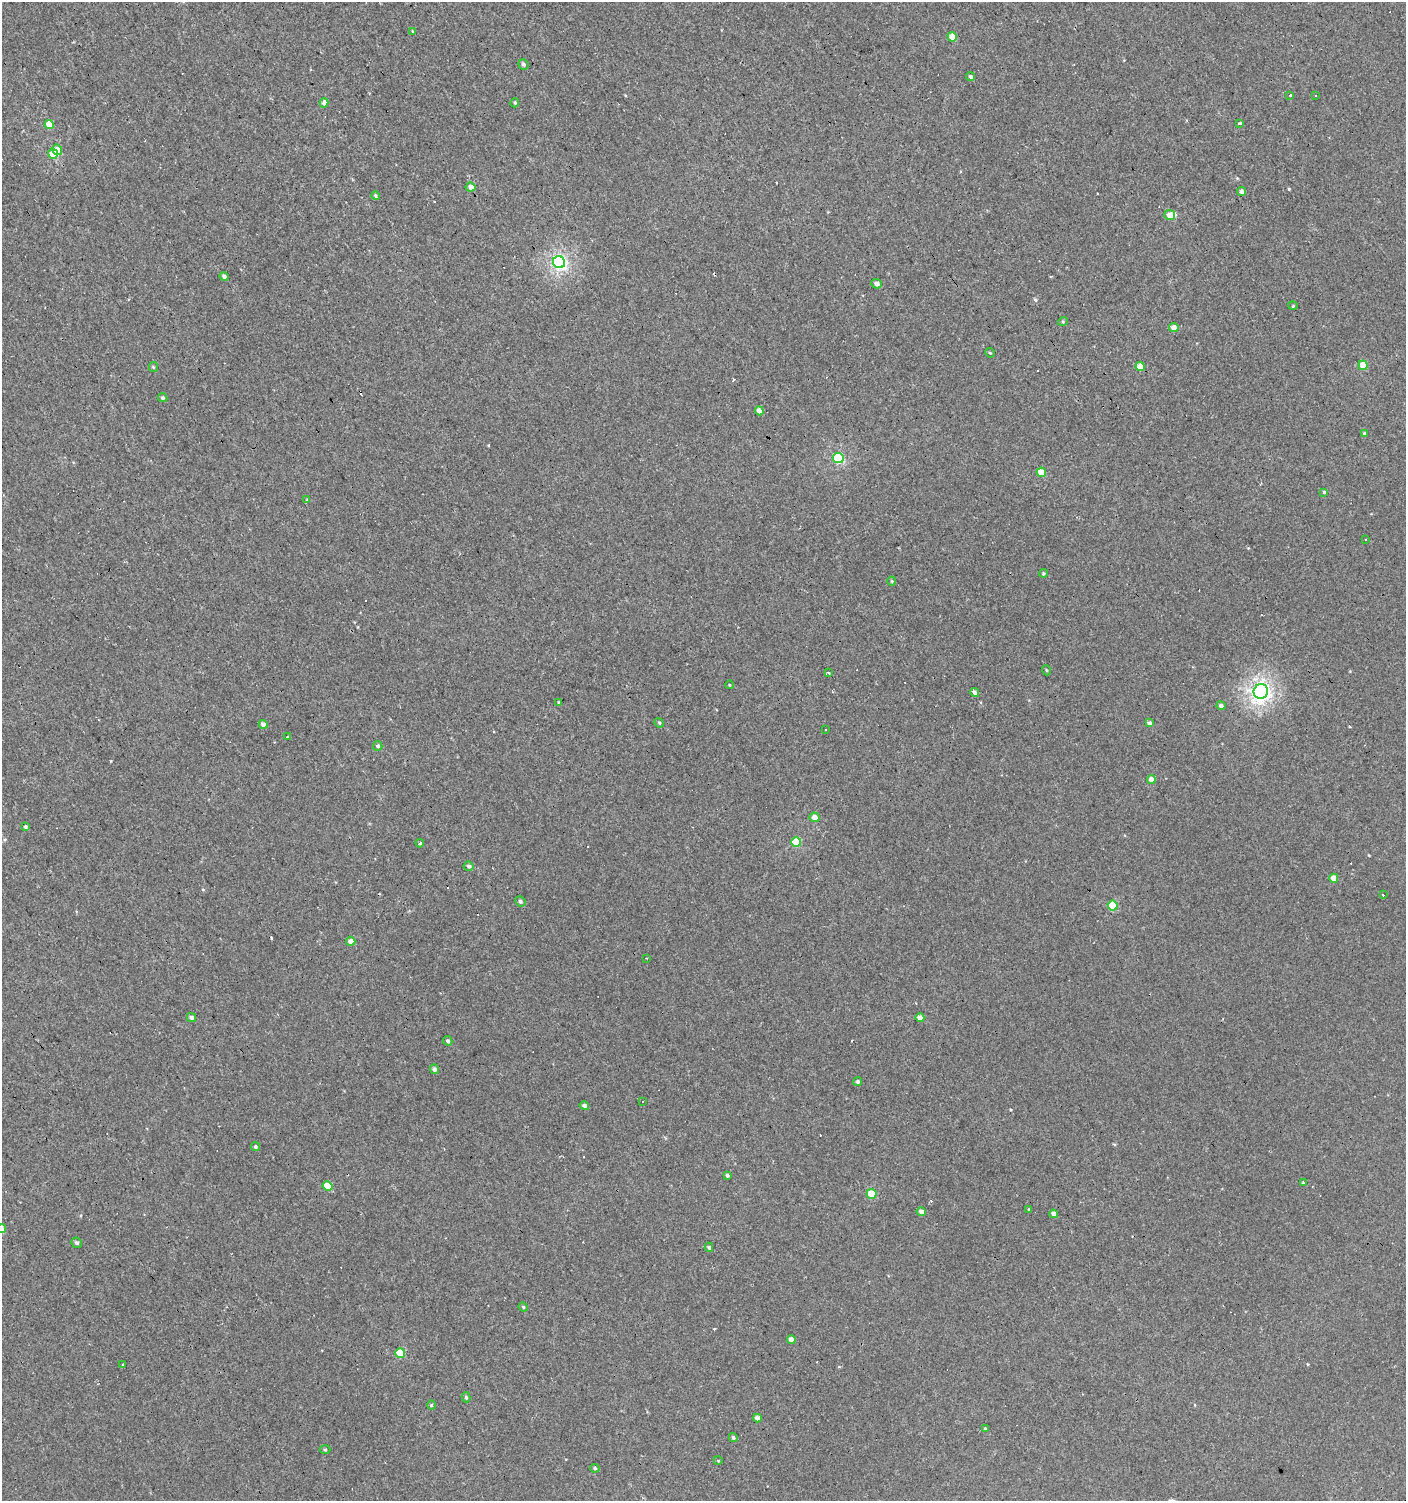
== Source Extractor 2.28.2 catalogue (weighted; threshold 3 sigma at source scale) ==
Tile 11 of 4 x 4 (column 3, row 3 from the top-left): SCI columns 3007-4410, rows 1499-2997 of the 5950 x 5995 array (HDU 1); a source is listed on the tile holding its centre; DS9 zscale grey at full resolution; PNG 1408 x 1503 px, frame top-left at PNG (2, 2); each listed source drawn as its Kron ellipse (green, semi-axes under 4 px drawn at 4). Shown black and unused: <1% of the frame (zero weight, under 2 of 3 exposures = <1% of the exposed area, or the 3 px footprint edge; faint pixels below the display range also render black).
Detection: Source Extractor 2.28.2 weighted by HDU 2 'WHT'; one run over the whole footprint, this tile lists its part. Background 0.0013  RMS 0.0039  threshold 0.0174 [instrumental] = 3 sigma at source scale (4.5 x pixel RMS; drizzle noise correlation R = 1.50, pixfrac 1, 0.0396/0.0396 arcsec/px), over >= 5 px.
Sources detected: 110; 18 cosmic-ray / hot-pixel residue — neither listed nor drawn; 1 inside a brighter listed object's ellipse — not listed separately; the other 91 listed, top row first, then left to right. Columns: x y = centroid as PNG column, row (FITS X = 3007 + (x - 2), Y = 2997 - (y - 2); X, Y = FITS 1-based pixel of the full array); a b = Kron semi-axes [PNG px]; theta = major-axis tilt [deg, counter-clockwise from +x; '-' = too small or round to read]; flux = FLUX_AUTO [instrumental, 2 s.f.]
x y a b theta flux
412 32 3 3 - 0.86
952 37 5 4 - 5.5
523 64 5 5 - 0.76
971 77 4 4 - 0.8
1290 95 3 3 - 0.89
1315 96 3 2 - 0.39
324 103 5 4 - 1.9
515 103 4 3 - 0.47
1239 123 3 3 - 0.98
49 124 4 4 - 5
57 150 5 5 - 3.7
53 154 5 5 - 11
470 187 5 4 - 2.3
1242 192 4 4 - 1.3
375 196 4 3 - 0.47
1170 215 5 5 - 3.3
559 262 6 6 - 71
224 276 5 4 - 1.1
877 284 5 4 - 1.6
1293 306 5 3 - 0.38
1063 321 5 3 - 0.37
1174 327 5 4 - 2.4
990 353 5 3 - 0.42
1363 365 4 4 - 9.3
1140 366 4 4 - 4.9
153 367 5 4 - 0.44
163 398 5 4 - 0.7
759 411 4 4 - 2.3
1364 433 4 3 - 0.47
838 458 5 5 - 25
1041 472 5 4 - 6.5
1324 493 3 3 - 1.8
307 500 4 3 - 0.47
1365 539 2 2 - 0.32
1043 573 4 4 - 0.47
892 581 4 4 - 0.38
1046 670 5 3 - 0.32
829 673 3 3 - 0.78
730 685 4 3 - 0.29
975 692 4 4 - 1.4
1261 692 7 7 - 120
559 702 4 3 - 0.36
1221 706 4 4 - 1.3
659 723 5 4 - 0.51
1149 723 4 4 - 1.3
263 724 4 4 - 1.4
825 729 3 3 - 0.52
287 737 3 2 - 0.82
378 746 5 4 - 0.91
1151 779 4 4 - 2.8
815 817 5 4 - 2.3
25 827 4 4 - 0.74
796 842 5 5 - 13
420 843 4 3 - 1.6
469 866 5 4 - 0.92
1334 878 4 4 - 4.2
1383 895 3 3 - 2.6
520 901 5 5 - 0.67
1113 906 5 5 - 12
351 941 4 4 - 2.7
646 958 3 2 - 0.27
192 1017 4 4 - 1
920 1018 4 4 - 1.8
448 1041 5 4 - 0.74
434 1069 5 4 - 1.2
858 1081 4 4 - 0.72
642 1101 3 3 - 0.67
584 1106 5 4 - 0.99
256 1147 4 4 - 0.62
727 1175 4 4 - 0.76
1303 1183 4 3 - 0.63
328 1186 5 4 - 7.8
872 1194 5 4 - 8.6
1029 1209 4 3 - 0.31
921 1212 5 4 - 1.6
1054 1214 4 4 - 2.1
2 1229 5 4 - 2.8
77 1243 5 5 - 0.78
709 1247 4 4 - 0.72
523 1307 4 4 - 0.43
791 1340 4 4 - 2.2
400 1353 5 5 - 9.7
123 1364 4 2 - 0.41
466 1397 5 4 - 0.54
431 1405 4 3 - 0.48
757 1418 4 4 - 2
985 1428 4 4 - 0.41
733 1437 4 4 - 0.58
325 1449 5 3 - 0.38
718 1460 4 3 - 0.31
595 1468 5 4 - 0.55
Isophote crosses this tile's border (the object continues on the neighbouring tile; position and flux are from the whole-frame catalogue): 1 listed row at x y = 2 1229